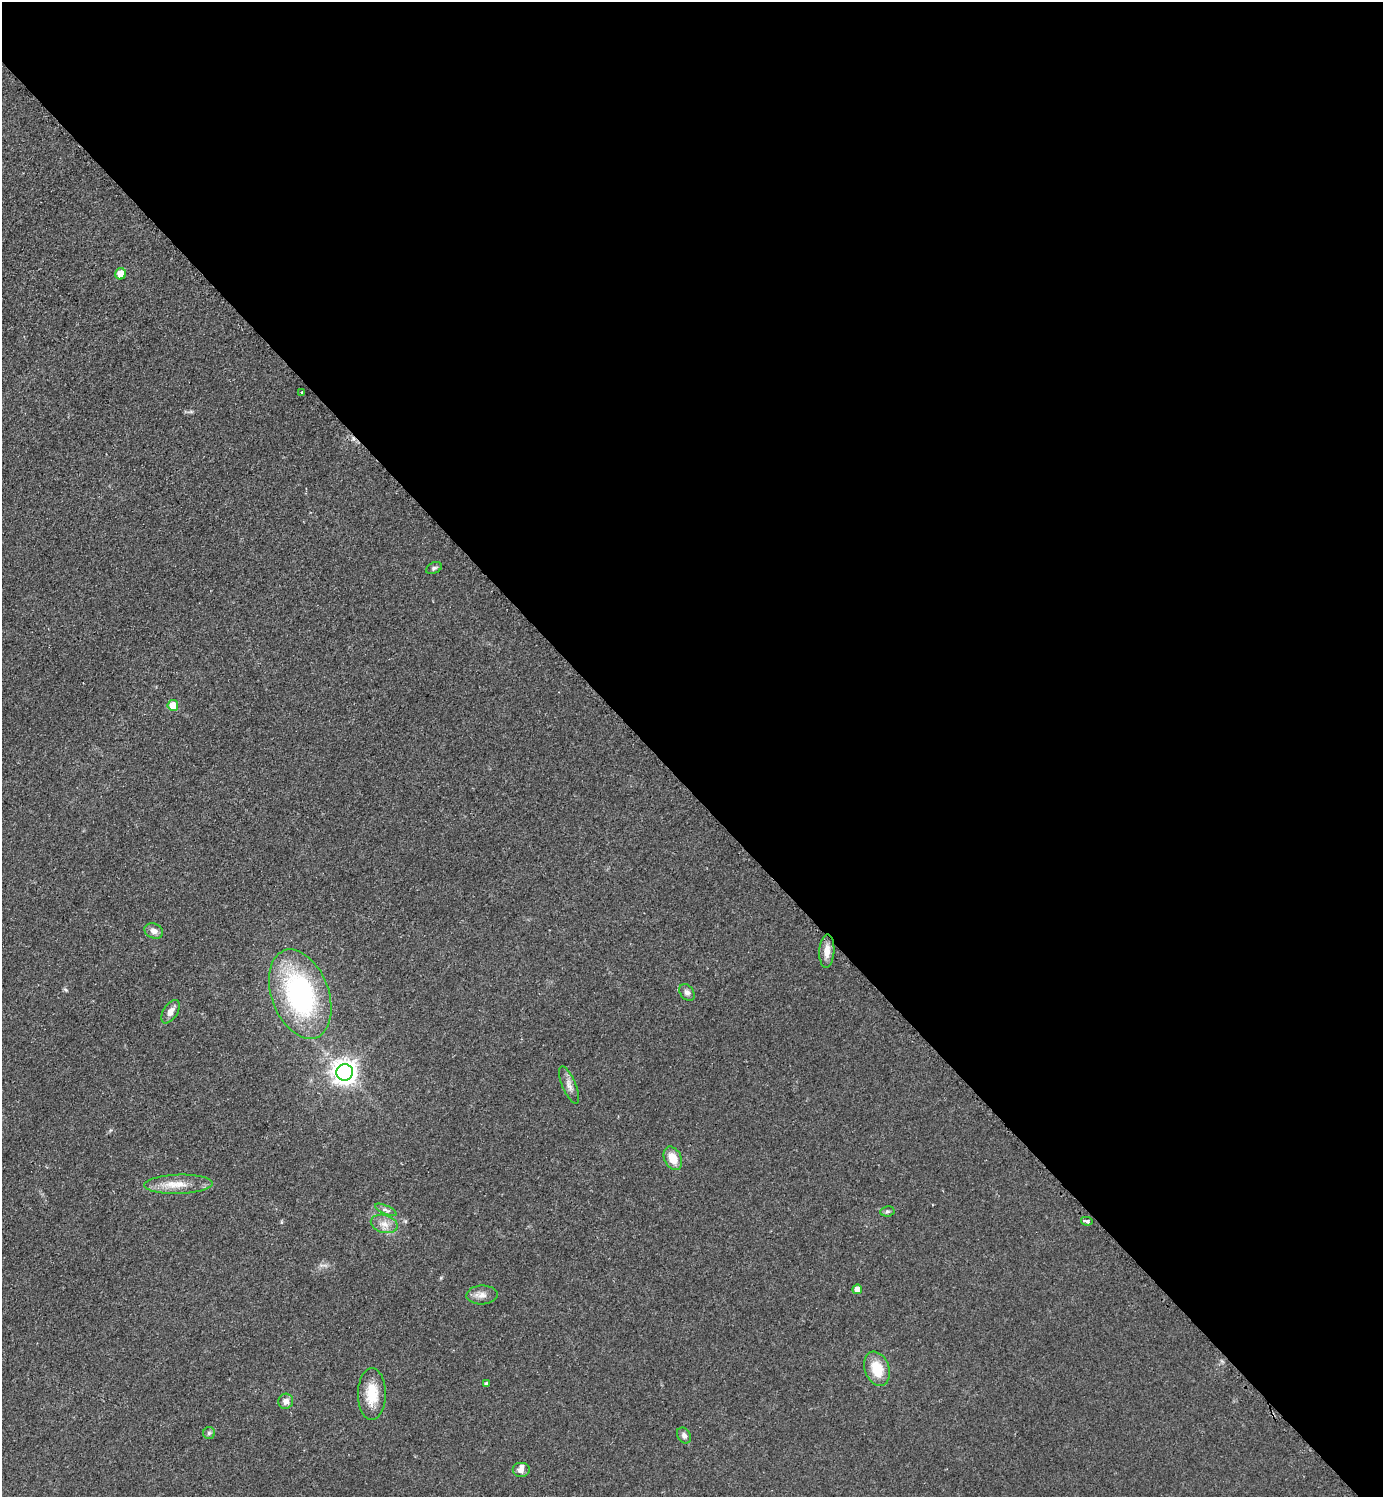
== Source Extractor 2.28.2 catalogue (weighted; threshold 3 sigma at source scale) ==
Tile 8 of 4 x 4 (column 4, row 2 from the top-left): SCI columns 4458-5838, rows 2999-4493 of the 6005 x 6005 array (HDU 1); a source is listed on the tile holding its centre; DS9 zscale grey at full resolution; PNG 1385 x 1499 px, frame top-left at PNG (2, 2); each listed source drawn as its Kron ellipse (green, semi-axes under 4 px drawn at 4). Shown black and unused: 53% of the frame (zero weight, under 2 of 3 exposures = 1% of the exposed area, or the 3 px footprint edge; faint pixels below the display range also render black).
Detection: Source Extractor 2.28.2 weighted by HDU 2 'WHT'; one run over the whole footprint, this tile lists its part. Background 0.0797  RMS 0.0079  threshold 0.0354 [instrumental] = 3 sigma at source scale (4.5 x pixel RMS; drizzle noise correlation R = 1.50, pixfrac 1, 0.05/0.05 arcsec/px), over >= 5 px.
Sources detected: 27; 1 inside a brighter listed object's ellipse — not listed separately; the other 26 listed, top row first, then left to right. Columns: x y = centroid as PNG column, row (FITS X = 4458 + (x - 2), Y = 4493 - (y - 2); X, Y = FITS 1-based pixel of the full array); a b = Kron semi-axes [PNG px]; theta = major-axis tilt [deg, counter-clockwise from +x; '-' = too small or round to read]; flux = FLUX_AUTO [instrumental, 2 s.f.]
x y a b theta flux
121 274 5 5 - 12
301 392 3 2 - 1
434 568 8 5 25 1.9
173 705 5 5 - 15
154 931 9 7 -22 4.8
827 951 17 7 87 7.4
687 992 9 6 -53 3.1
300 994 46 28 -69 140
171 1012 13 7 58 5.3
345 1072 8 8 - 720
569 1085 20 7 -67 5.2
673 1158 12 8 -64 12
178 1184 34 9 2 15
386 1210 12 4 -24 2.5
887 1211 7 5 8 1.6
1087 1221 6 3 -11 3.1
384 1224 14 9 -15 6.8
857 1289 5 5 - 6.9
482 1295 16 9 2 6.1
877 1369 18 12 -70 20
487 1384 4 4 - 2.4
372 1394 26 14 90 21
286 1401 8 7 - 4.6
209 1433 6 6 - 1.6
684 1436 8 6 -57 3
521 1470 9 7 0 4.1